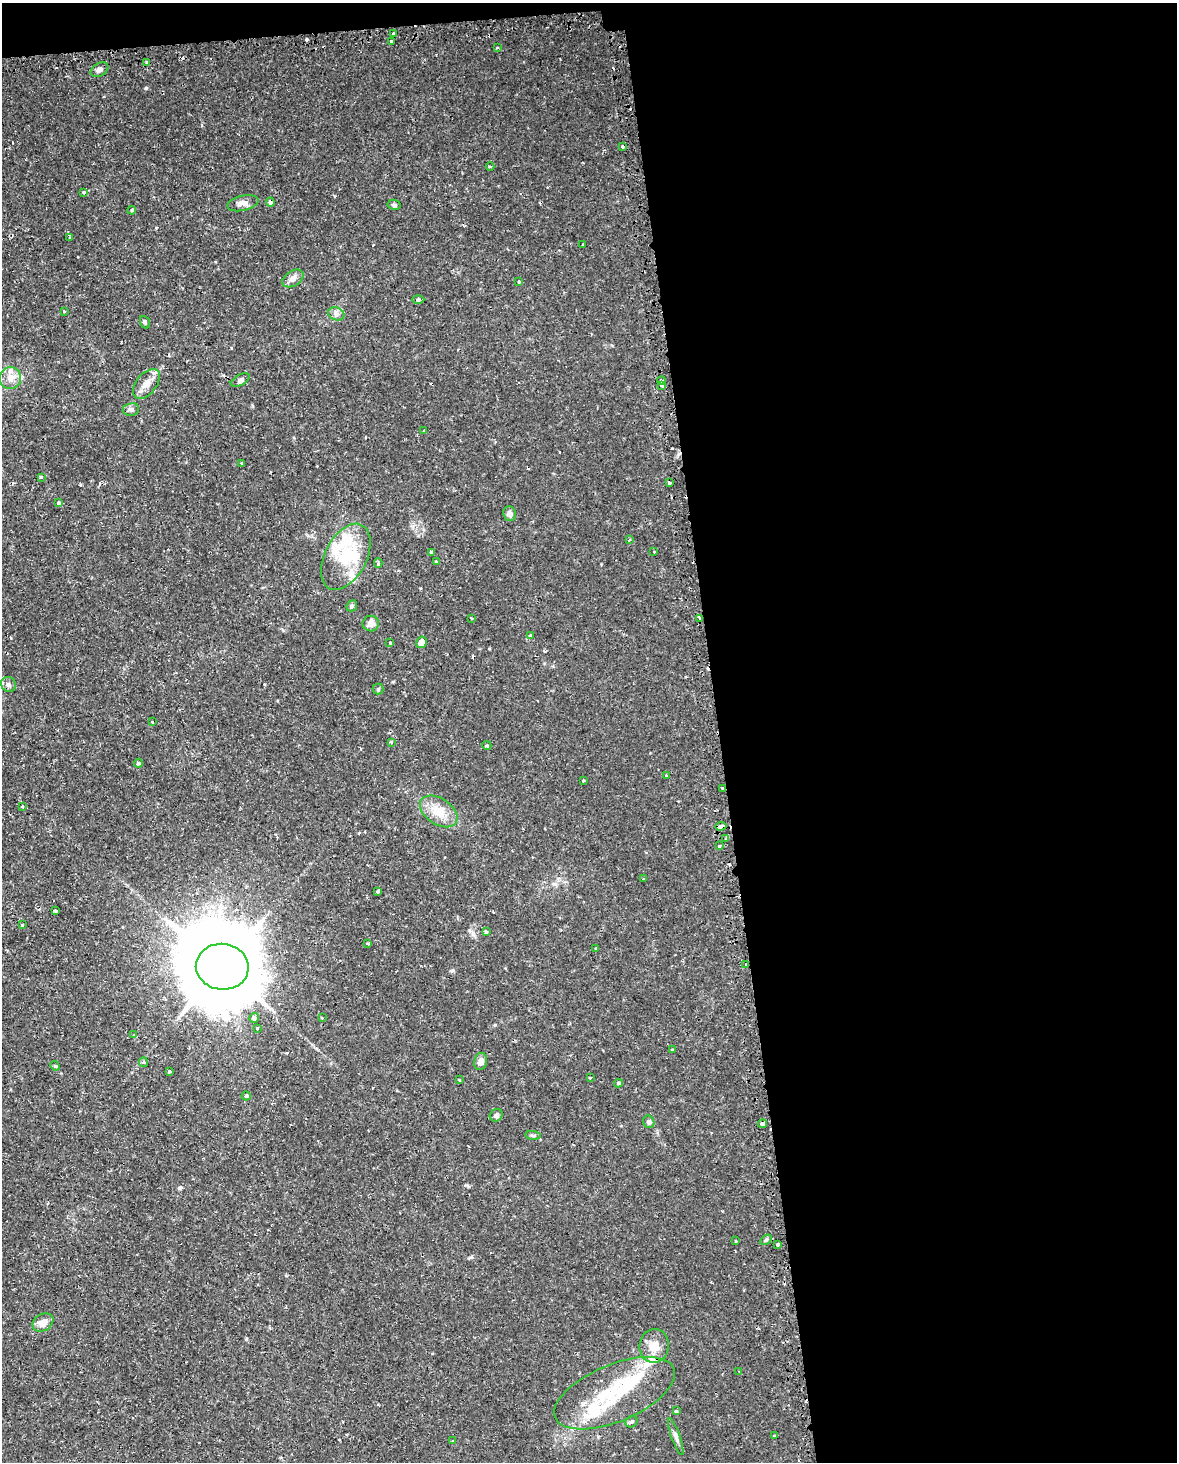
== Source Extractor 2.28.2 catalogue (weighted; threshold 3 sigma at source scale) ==
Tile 4 of 4 x 3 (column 4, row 1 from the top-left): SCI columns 3546-4720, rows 3003-4462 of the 4740 x 4499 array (HDU 1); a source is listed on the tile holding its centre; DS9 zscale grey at full resolution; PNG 1179 x 1464 px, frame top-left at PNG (2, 3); each listed source drawn as its Kron ellipse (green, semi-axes under 4 px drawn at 4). Shown black and unused: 40% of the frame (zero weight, under 2 of 3 exposures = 3% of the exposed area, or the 3 px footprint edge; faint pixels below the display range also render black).
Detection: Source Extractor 2.28.2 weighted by HDU 2 'WHT'; one run over the whole footprint, this tile lists its part. Background 0.0102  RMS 0.0013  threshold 0.0058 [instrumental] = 3 sigma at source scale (4.5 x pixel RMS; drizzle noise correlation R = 1.50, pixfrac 1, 0.0396/0.0396 arcsec/px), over >= 5 px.
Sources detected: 123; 2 inside a brighter object's white glare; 15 cosmic-ray / hot-pixel residue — neither listed nor drawn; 9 inside a brighter listed object's ellipse — not listed separately; the other 97 listed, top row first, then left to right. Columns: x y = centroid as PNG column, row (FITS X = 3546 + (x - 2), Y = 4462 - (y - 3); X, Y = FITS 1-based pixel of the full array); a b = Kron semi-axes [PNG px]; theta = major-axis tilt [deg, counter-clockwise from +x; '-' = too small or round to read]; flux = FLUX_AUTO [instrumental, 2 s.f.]
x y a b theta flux
393 33 3 2 - 0.24
391 41 3 3 - 0.73
497 48 3 3 - 0.13
147 63 3 3 - 0.29
99 70 9 6 32 0.45
623 146 3 3 - 0.62
490 167 4 3 - 0.14
83 192 3 3 - 0.3
270 202 4 4 - 0.4
243 203 16 7 12 0.82
394 205 6 5 - 0.25
132 210 4 3 - 0.16
69 237 2 2 - 0.16
583 244 3 2 - 0.23
293 278 11 7 32 0.66
519 282 4 3 - 0.17
418 300 6 4 1 0.2
64 311 3 3 - 0.28
336 314 8 6 -21 0.42
145 322 6 4 -69 0.2
10 378 11 11 - 1.2
240 380 10 5 27 0.38
661 381 4 3 - 0.65
146 384 17 10 51 1.2
661 385 4 3 - 1.2
131 409 8 6 7 0.37
424 430 3 2 - 0.12
241 463 3 2 - 0.21
41 477 3 3 - 0.17
670 483 3 3 - 0.46
59 503 4 3 - 0.5
509 514 7 6 - 0.58
629 540 4 3 - 0.11
654 551 3 3 - 0.11
431 552 3 3 - 0.55
346 557 35 21 63 6.3
437 562 3 2 - 0.15
378 563 5 3 - 0.21
352 606 6 5 - 0.2
472 618 3 2 - 0.11
700 618 3 3 - 0.68
371 624 8 8 - 0.79
531 636 4 3 - 0.91
422 642 6 5 - 0.84
390 643 3 3 - 0.15
8 684 8 7 - 0.4
378 689 5 5 - 0.21
152 721 3 3 - 0.41
391 742 3 3 - 0.14
487 745 5 3 - 0.19
138 763 4 4 - 0.26
666 775 2 2 - 0.11
583 781 3 2 - 0.11
723 788 3 2 - 0.16
22 807 3 3 - 0.23
439 811 21 13 -34 2.3
721 826 6 3 6 1.5
726 839 3 3 - 0.35
719 846 4 3 - 0.14
644 879 3 3 - 0.34
378 891 3 3 - 0.39
55 911 3 3 - 0.47
22 925 4 3 - 0.18
486 931 3 3 - 0.27
368 944 3 3 - 0.18
596 949 3 3 - 0.31
746 964 3 3 - 0.54
222 967 26 23 -6 1900
254 1018 5 5 - 0.49
322 1018 2 2 - 0.09
257 1028 3 3 - 0.19
134 1035 3 3 - 0.11
672 1050 4 3 - 0.13
481 1061 9 6 79 0.68
143 1062 5 4 - 0.18
55 1066 5 4 - 0.14
169 1072 3 3 - 0.17
590 1078 3 2 - 0.094
459 1080 3 2 - 0.14
618 1083 5 4 - 0.24
246 1096 4 4 - 0.21
496 1115 7 5 36 0.35
649 1122 6 5 - 0.3
762 1124 4 3 - 0.86
533 1135 8 4 -8 0.22
766 1240 6 4 30 0.21
735 1241 3 3 - 0.21
778 1244 4 4 - 0.26
43 1323 11 8 32 0.96
654 1346 17 14 83 1.9
739 1371 3 2 - 0.14
614 1393 64 28 23 10
676 1411 4 3 - 0.16
631 1422 6 5 - 0.27
775 1436 3 3 - 0.3
676 1437 19 4 -70 0.55
452 1440 3 2 - 0.12
Overlapping masked pixels (flux is a lower limit): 6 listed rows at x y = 270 202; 700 618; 723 788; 721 826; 746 964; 762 1124
Isophote crosses this tile's border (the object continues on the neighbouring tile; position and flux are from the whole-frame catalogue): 1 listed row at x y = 10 378
Unlisted compact peaks at least as high as the median listed source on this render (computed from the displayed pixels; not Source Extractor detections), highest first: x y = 146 88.